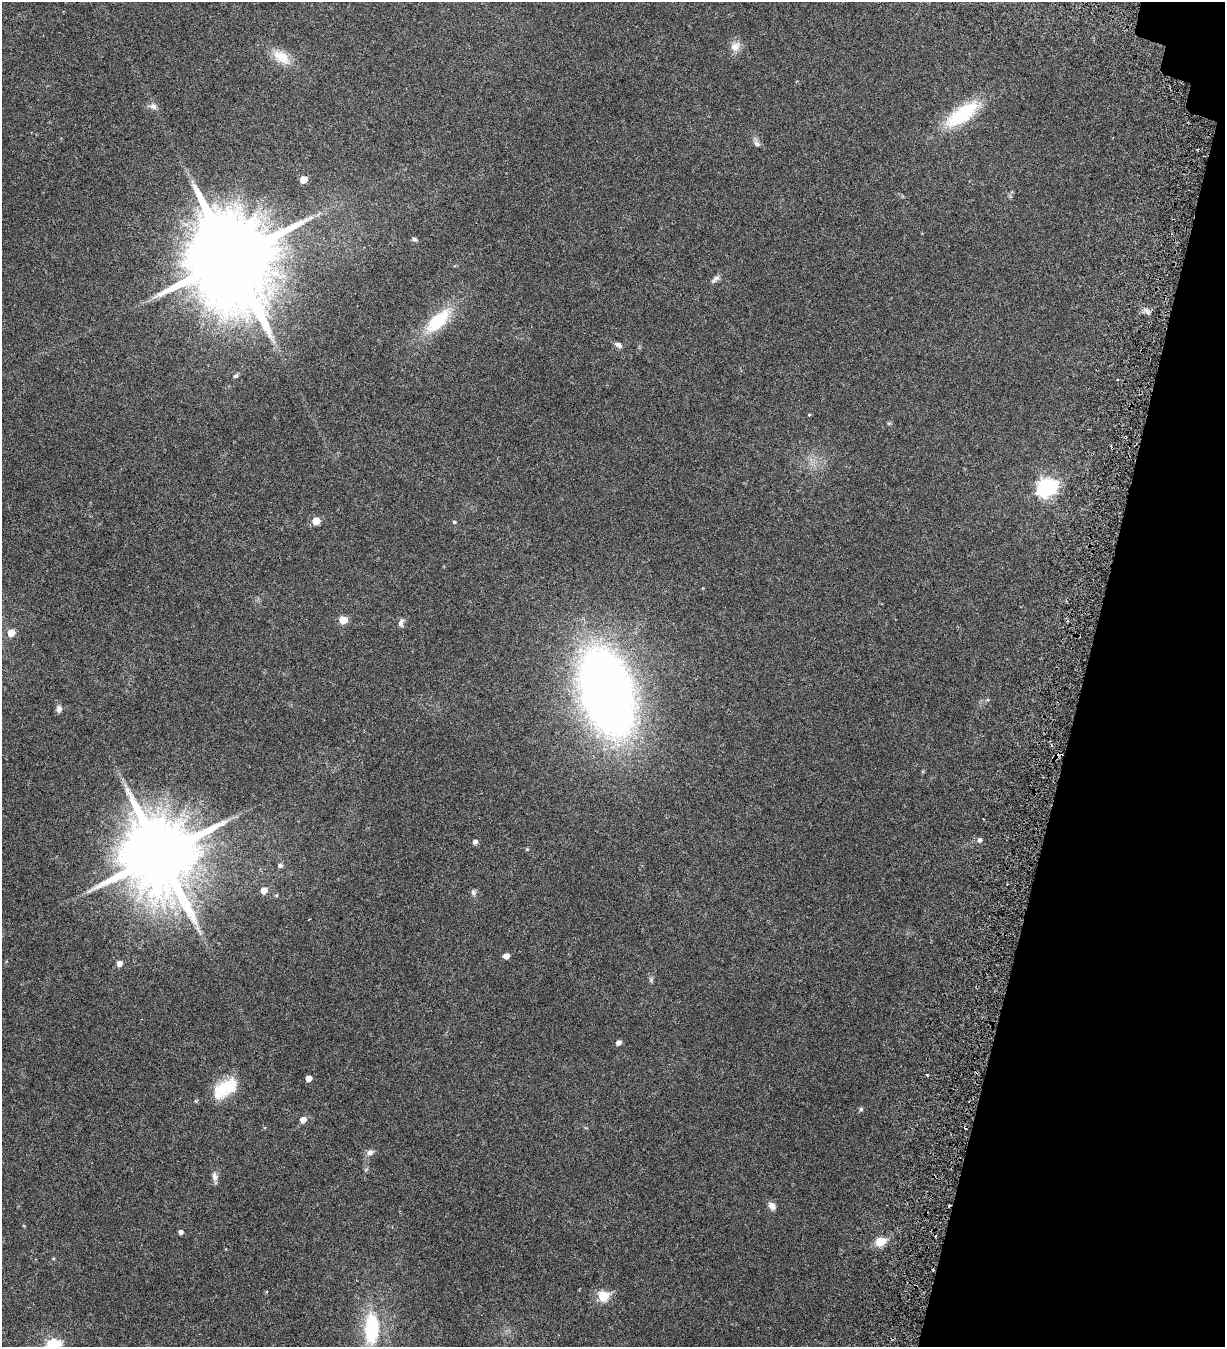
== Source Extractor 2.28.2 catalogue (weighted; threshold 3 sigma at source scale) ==
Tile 8 of 4 x 4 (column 4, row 2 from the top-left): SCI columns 4062-5284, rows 2797-4141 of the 5817 x 5693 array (HDU 1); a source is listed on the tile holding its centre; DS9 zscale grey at full resolution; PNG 1227 x 1349 px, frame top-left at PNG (2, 2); no overlay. Shown black and unused: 12% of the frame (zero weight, under 3 of 6 exposures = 11% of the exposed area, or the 3 px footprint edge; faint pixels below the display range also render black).
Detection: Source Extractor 2.28.2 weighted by HDU 2 'WHT'; one run over the whole footprint, this tile lists its part. Background 0.0537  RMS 0.004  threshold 0.0162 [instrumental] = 3 sigma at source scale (4.09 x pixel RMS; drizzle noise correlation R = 1.36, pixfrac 0.8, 0.0396/0.0396 arcsec/px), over >= 5 px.
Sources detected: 53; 4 cosmic-ray / hot-pixel residue — not listed; the other 49 listed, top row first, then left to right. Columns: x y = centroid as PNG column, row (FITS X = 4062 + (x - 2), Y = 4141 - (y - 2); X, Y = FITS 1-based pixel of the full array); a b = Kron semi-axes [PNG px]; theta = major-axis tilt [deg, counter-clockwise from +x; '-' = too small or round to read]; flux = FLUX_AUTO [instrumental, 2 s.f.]
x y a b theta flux
735 46 15 12 50 2.8
282 57 26 14 -36 6.4
153 107 10 7 -20 1.4
962 114 46 18 36 20
757 143 10 7 -46 1.1
303 180 5 5 - 6.4
414 239 7 4 -23 0.69
231 258 26 22 -28 6400
715 279 14 5 44 1.2
438 321 42 18 44 15
618 345 10 6 -28 1.2
235 376 7 4 26 0.55
809 415 4 3 - 0.39
889 423 6 4 18 0.41
1046 487 8 7 - 120
316 521 5 5 - 8.2
454 522 5 4 - 0.37
343 620 5 5 - 8.9
401 623 9 6 75 1.3
11 633 6 5 - 4.9
607 692 57 30 -75 410
59 709 10 7 -79 1.2
979 840 6 6 - 0.86
475 842 5 5 - 1.3
527 849 5 4 - 0.34
160 855 21 19 -27 4200
280 866 6 5 - 0.89
264 890 5 5 - 3.8
473 892 8 6 90 0.91
506 956 5 4 - 2.5
119 963 5 5 - 2.2
651 980 7 5 -90 0.64
619 1043 5 4 - 1.7
927 1075 3 2 - 0.38
309 1078 5 4 - 3
225 1088 31 16 33 13
861 1109 5 5 - 0.56
303 1120 5 5 - 3.1
370 1152 9 7 22 1.4
366 1169 6 4 20 0.4
215 1176 13 7 -83 1.6
772 1206 10 7 -51 1.8
181 1232 4 4 - 1.2
880 1241 6 5 - 19
933 1270 3 2 - 0.32
267 1291 4 3 - 0.3
603 1296 6 5 - 24
372 1328 38 18 88 21
53 1345 7 6 - 59
Overlapping masked pixels (flux is a lower limit): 1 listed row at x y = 933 1270
Isophote crosses this tile's border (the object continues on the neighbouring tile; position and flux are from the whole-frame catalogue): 1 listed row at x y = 53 1345